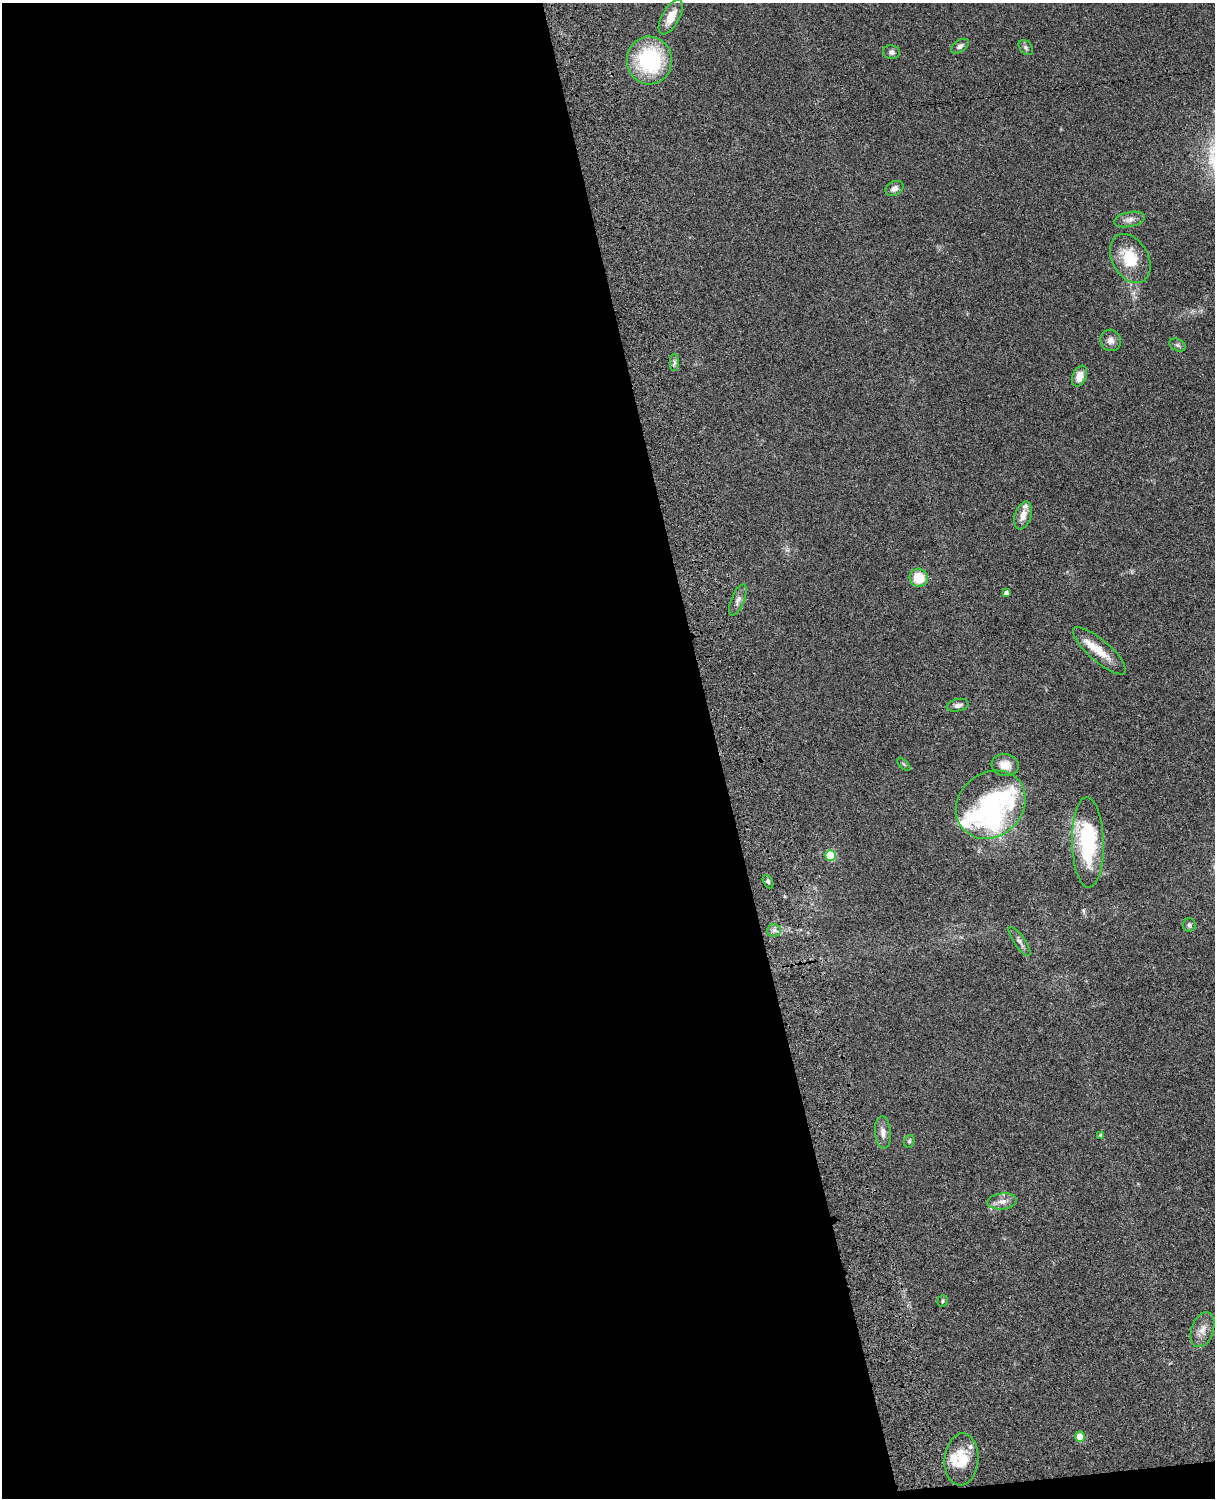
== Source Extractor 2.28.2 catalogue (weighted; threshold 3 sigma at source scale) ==
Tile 9 of 4 x 3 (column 1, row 3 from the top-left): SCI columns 121-1333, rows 277-1772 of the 5089 x 4926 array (HDU 1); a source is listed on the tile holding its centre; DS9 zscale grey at full resolution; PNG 1217 x 1500 px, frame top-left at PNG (2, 3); each listed source drawn as its Kron ellipse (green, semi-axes under 4 px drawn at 4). Shown black and unused: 60% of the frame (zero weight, under 3 of 4 exposures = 6% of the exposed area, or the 3 px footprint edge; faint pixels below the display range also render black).
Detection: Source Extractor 2.28.2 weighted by HDU 2 'WHT'; one run over the whole footprint, this tile lists its part. Background 0.076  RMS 0.0058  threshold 0.0261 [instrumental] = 3 sigma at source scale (4.5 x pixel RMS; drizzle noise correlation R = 1.50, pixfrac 1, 0.05/0.05 arcsec/px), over >= 5 px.
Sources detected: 43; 2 inside a brighter object's white glare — neither listed nor drawn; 6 inside a brighter listed object's ellipse — not listed separately; the other 35 listed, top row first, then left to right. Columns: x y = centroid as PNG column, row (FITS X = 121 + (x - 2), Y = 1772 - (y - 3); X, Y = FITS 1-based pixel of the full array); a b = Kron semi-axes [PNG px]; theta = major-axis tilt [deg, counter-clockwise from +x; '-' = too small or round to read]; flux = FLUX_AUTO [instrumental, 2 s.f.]
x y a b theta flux
671 17 19 8 61 8.9
960 46 10 6 34 2
1026 47 8 6 -49 1.2
891 52 8 7 - 1.7
649 60 24 22 -87 52
894 188 9 7 28 2.8
1129 219 15 7 12 3.3
1130 259 26 18 -61 19
1111 340 11 10 - 3.5
1177 345 9 5 -26 1.3
674 362 9 4 -90 1.5
1079 376 11 7 67 5.6
1023 515 14 8 72 5
919 578 9 9 - 14
1006 593 4 4 - 2.2
738 600 17 6 68 3
1100 651 34 10 -41 10
958 705 11 6 12 2.4
904 764 8 3 -45 0.73
1005 765 13 11 -7 5.5
991 805 37 32 40 50
1088 842 45 16 -89 50
830 855 5 5 - 26
768 882 7 4 -63 1.1
1189 925 7 6 - 1.8
774 930 7 6 - 1.7
1019 941 17 5 -55 2.4
883 1132 16 8 -85 3.8
1100 1135 4 4 - 0.82
909 1141 6 5 - 0.92
1002 1201 15 8 5 4
943 1301 6 5 - 0.87
1203 1330 18 11 70 5.6
1080 1437 5 5 - 11
961 1459 26 17 85 15